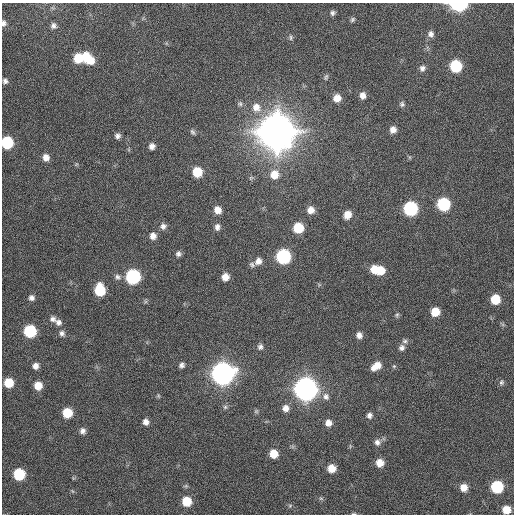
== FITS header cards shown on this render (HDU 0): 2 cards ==
NAXIS1  =                  512 / Axis length
NAXIS2  =                  512 / Axis length

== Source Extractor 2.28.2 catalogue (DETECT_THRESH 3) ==
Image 512 x 512 px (HDU 0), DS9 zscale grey, 1 PNG px = 1 image px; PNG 516 x 516 px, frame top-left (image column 1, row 512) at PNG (2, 3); no overlay
Background 98.5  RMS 9.9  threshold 29.7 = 3 sigma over >= 5 px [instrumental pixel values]
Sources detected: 91; all 91 listed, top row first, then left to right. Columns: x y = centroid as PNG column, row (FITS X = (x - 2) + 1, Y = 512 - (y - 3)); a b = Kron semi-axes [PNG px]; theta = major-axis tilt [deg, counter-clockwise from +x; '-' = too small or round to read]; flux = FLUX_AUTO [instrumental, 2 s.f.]
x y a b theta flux
459 4 9 5 -1 1.1e+05
333 13 7 6 - 1.8e+03
352 20 7 5 48 1.3e+03
4 23 6 5 - 2.1e+03
53 26 7 7 - 2.4e+03
431 34 9 8 - 2.9e+03
291 37 8 5 85 1.4e+03
86 56 9 7 87 9.8e+03
78 58 10 8 -11 1.6e+04
90 60 8 8 - 9.9e+03
456 66 8 8 - 4.1e+04
422 68 8 7 - 2.6e+03
326 77 9 5 67 1.3e+03
5 81 5 5 - 1.9e+03
363 95 8 7 - 4.0e+03
337 98 8 7 - 6.5e+03
240 104 7 6 - 1.6e+03
402 104 7 7 - 1.7e+03
256 107 13 12 - 8.0e+03
393 130 8 7 - 4.2e+03
193 132 8 5 -57 1.5e+03
276 132 12 12 - 3.7e+06
118 136 7 6 - 2.3e+03
7 142 8 8 - 4.2e+04
152 146 7 6 - 3.2e+03
46 157 8 7 - 4.6e+03
197 172 8 7 - 1.7e+04
274 174 10 10 - 9.8e+03
443 204 8 8 - 6.0e+04
410 209 8 8 - 8.4e+04
218 210 8 7 - 5.8e+03
311 210 8 8 - 5.4e+03
347 215 8 7 - 6.4e+03
163 226 8 8 - 2.9e+03
217 227 8 6 86 2.8e+03
298 228 8 7 - 2.1e+04
153 236 8 7 - 4.2e+03
178 254 6 6 - 2.1e+03
283 256 8 8 - 8.9e+04
258 261 8 8 - 4.0e+03
252 265 8 6 -49 1.7e+03
374 269 8 7 - 1.0e+04
380 270 9 8 - 1.1e+04
118 277 10 8 -36 2.5e+03
133 277 8 8 - 9.3e+04
225 277 7 6 - 6.0e+03
100 290 9 7 -85 2.8e+04
31 298 7 7 - 2.5e+03
495 299 7 7 - 1.8e+04
435 312 7 7 - 1.1e+04
397 315 6 5 - 1.2e+03
52 319 8 8 - 2.5e+03
58 322 9 8 - 3.1e+03
30 331 8 8 - 4.9e+04
62 333 8 8 - 2.5e+03
359 335 7 6 - 3.4e+03
405 341 8 6 1 1.7e+03
260 347 8 7 - 2.1e+03
402 348 8 7 - 2.6e+03
181 365 7 6 - 2.2e+03
35 366 7 7 - 3.6e+03
376 366 11 7 34 8.0e+03
394 366 6 4 44 8.8e+02
222 373 9 9 - 7.1e+05
501 382 8 6 73 1.8e+03
9 383 7 7 - 1.6e+04
38 386 8 7 - 8.9e+03
306 389 9 9 - 8.2e+05
158 396 6 4 -83 9.0e+02
326 396 10 8 -72 3.4e+03
225 407 6 6 - 1.4e+03
286 408 8 8 - 4.2e+03
256 411 6 5 - 1.1e+03
67 413 7 7 - 1.8e+04
369 415 6 6 - 2.4e+03
146 422 7 6 - 3.4e+03
328 423 7 7 - 4.4e+03
83 431 7 7 - 2.7e+03
377 442 8 8 - 2.9e+03
274 454 7 7 - 1.0e+04
380 463 8 7 - 7.1e+03
332 468 7 7 - 8.6e+03
19 474 7 7 - 3.6e+04
464 487 7 7 - 6.5e+03
497 487 8 8 - 4.6e+04
72 491 6 3 -70 6.9e+02
321 498 7 4 -1 1.1e+03
187 501 8 7 - 1.5e+04
290 506 6 5 - 1.1e+03
506 510 7 6 - 9.9e+03
353 514 6 3 1 8.5e+02
At the frame edge (FLAGS 8, measured only in part): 4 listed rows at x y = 459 4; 4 23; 7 142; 353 514